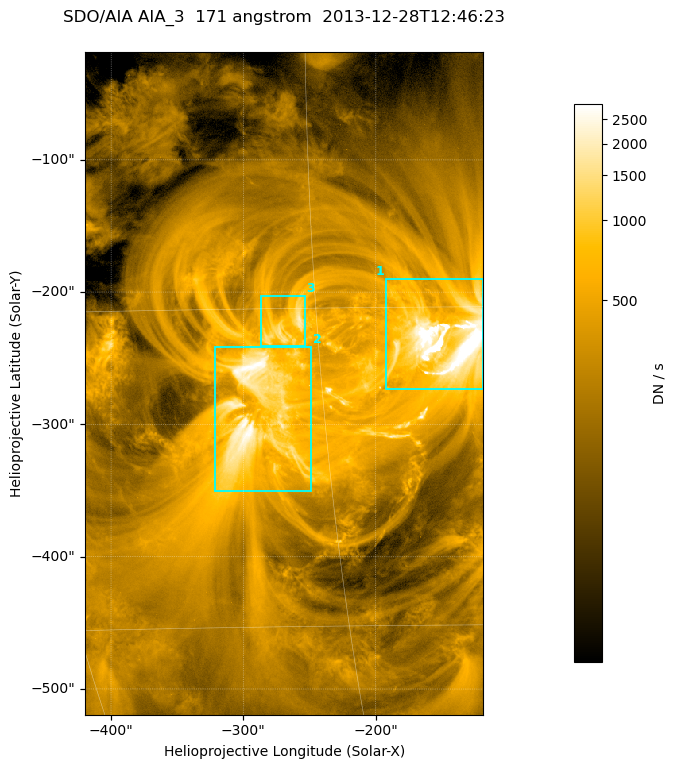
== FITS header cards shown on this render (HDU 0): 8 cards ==
TELESCOP= 'SDO/AIA '
INSTRUME= 'AIA_3   '
WAVELNTH=                  171
WAVEUNIT= 'angstrom'
DATE-OBS= '2013-12-28T12:46:23.34'
CTYPE1  = 'HPLN-TAN'
CTYPE2  = 'HPLT-TAN'
BUNIT   = 'DN / s  '

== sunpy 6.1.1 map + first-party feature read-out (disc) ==
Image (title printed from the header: SDO/AIA AIA_3  171 angstrom  2013-12-28T12:46:23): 502 x 835 px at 0.599 arcsec/px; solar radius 976 arcsec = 1628 px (partial field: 5.0% of the solar disc is inside the frame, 100% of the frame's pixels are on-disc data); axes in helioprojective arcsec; data unit DN / s (BUNIT, on the colour bar)
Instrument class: DISC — disc imager (sunpy class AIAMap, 171 A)
Bright regions (active regions / flare kernels): reference = the on-disc median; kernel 5 px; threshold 5 sigma = 729 DN / s over a disc level ~240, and >= 1.15x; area >= 419 px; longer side >= 6 px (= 3.6 arcsec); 3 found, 3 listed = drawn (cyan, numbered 1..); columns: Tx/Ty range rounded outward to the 2 arcsec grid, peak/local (2 s.f.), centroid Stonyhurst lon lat
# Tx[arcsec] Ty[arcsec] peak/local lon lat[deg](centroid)
1 -192..-118 -274..-190 30 -9 -17
2 -322..-248 -350..-240 12 -18 -20
3 -288..-252 -242..-202 6.3 -16 -16